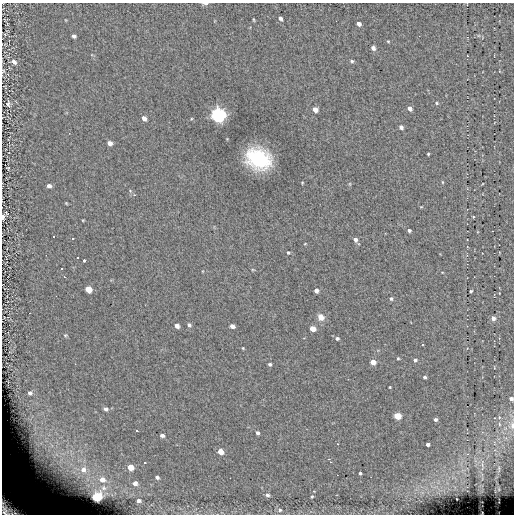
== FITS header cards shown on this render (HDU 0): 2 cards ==
NAXIS1  =                  512
NAXIS2  =                  512

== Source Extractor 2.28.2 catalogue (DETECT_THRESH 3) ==
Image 512 x 512 px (HDU 0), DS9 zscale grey, 1 PNG px = 1 image px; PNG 516 x 516 px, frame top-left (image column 1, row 512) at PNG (2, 3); no overlay
Background -0.12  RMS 5.8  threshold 17.3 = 3 sigma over >= 5 px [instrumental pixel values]
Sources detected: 96; all 96 listed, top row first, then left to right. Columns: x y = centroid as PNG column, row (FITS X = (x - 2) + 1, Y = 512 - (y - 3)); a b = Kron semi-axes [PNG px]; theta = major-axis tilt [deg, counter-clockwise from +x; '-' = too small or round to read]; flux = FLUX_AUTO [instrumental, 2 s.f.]
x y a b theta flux
205 3 6 3 0 1100
280 18 4 3 - 970
253 20 6 3 -71 350
359 24 4 4 - 1400
74 36 4 4 - 1000
388 41 4 4 - 330
373 48 4 4 - 1500
352 61 4 3 - 600
14 62 7 5 -38 1500
3 71 5 5 - 490
437 103 5 4 - 520
8 104 6 4 -86 920
410 108 5 4 - 1800
315 109 5 4 - 3000
218 115 7 6 - 130000
144 118 5 4 - 1900
191 119 4 3 - 300
401 127 4 4 - 1400
110 143 5 4 - 1800
428 154 3 2 - 380
258 159 19 14 -24 35000
8 168 4 4 - 320
442 182 5 3 - 370
350 184 6 3 -72 360
49 186 5 5 - 1200
130 190 5 3 - 380
66 203 4 3 - 350
421 207 5 3 - 300
3 217 5 3 - 1700
473 217 4 4 - 350
83 220 4 3 - 310
409 230 4 3 - 970
492 231 3 2 - 380
53 237 3 3 - 13000
73 238 3 3 - 13000
355 240 5 4 - 1300
305 244 4 3 - 260
288 252 4 4 - 480
46 255 2 2 - 13000
78 257 3 3 - 13000
84 260 3 3 - 1900
61 268 3 3 - 13000
253 270 5 3 - 360
64 277 3 2 - 940
88 289 5 5 - 6400
316 290 4 4 - 1600
471 291 3 3 - 550
391 299 5 4 - 710
321 317 8 7 - 2800
493 318 5 5 - 2200
189 325 6 5 - 900
177 326 5 4 - 1900
232 326 4 4 - 1800
312 329 5 4 - 4700
65 335 6 4 20 540
337 338 4 4 - 790
243 348 4 3 - 350
398 358 4 3 - 420
415 360 4 4 - 1100
373 362 4 4 - 4500
270 364 4 3 - 730
425 377 4 3 - 800
390 387 3 2 - 330
30 393 3 3 - 640
511 399 4 4 - 1400
105 409 6 5 - 1200
397 416 5 4 - 13000
499 417 5 5 - 700
435 419 4 4 - 1000
499 424 5 5 - 710
512 425 12 8 78 2600
136 431 3 2 - 430
257 433 4 3 - 1100
162 435 4 3 - 1100
494 443 6 4 -72 650
428 444 4 3 - 1200
220 452 5 4 - 5800
56 459 39 20 -45 35000
328 459 4 3 - 400
145 462 3 2 - 330
330 462 3 2 - 450
482 465 20 4 -87 1800
130 467 5 4 - 5900
83 469 10 9 - 4400
499 469 11 4 -82 890
360 473 3 3 - 570
157 477 4 3 - 820
102 480 6 6 - 2400
135 483 4 4 - 1500
104 488 6 5 - 790
267 495 6 4 -2 840
312 496 4 3 - 540
97 497 6 5 - 37000
139 500 4 3 - 1100
10 507 25 17 -39 30000
280 510 5 5 - 750
At the frame edge (FLAGS 8, measured only in part): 6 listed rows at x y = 205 3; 3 71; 3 217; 511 399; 512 425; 10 507